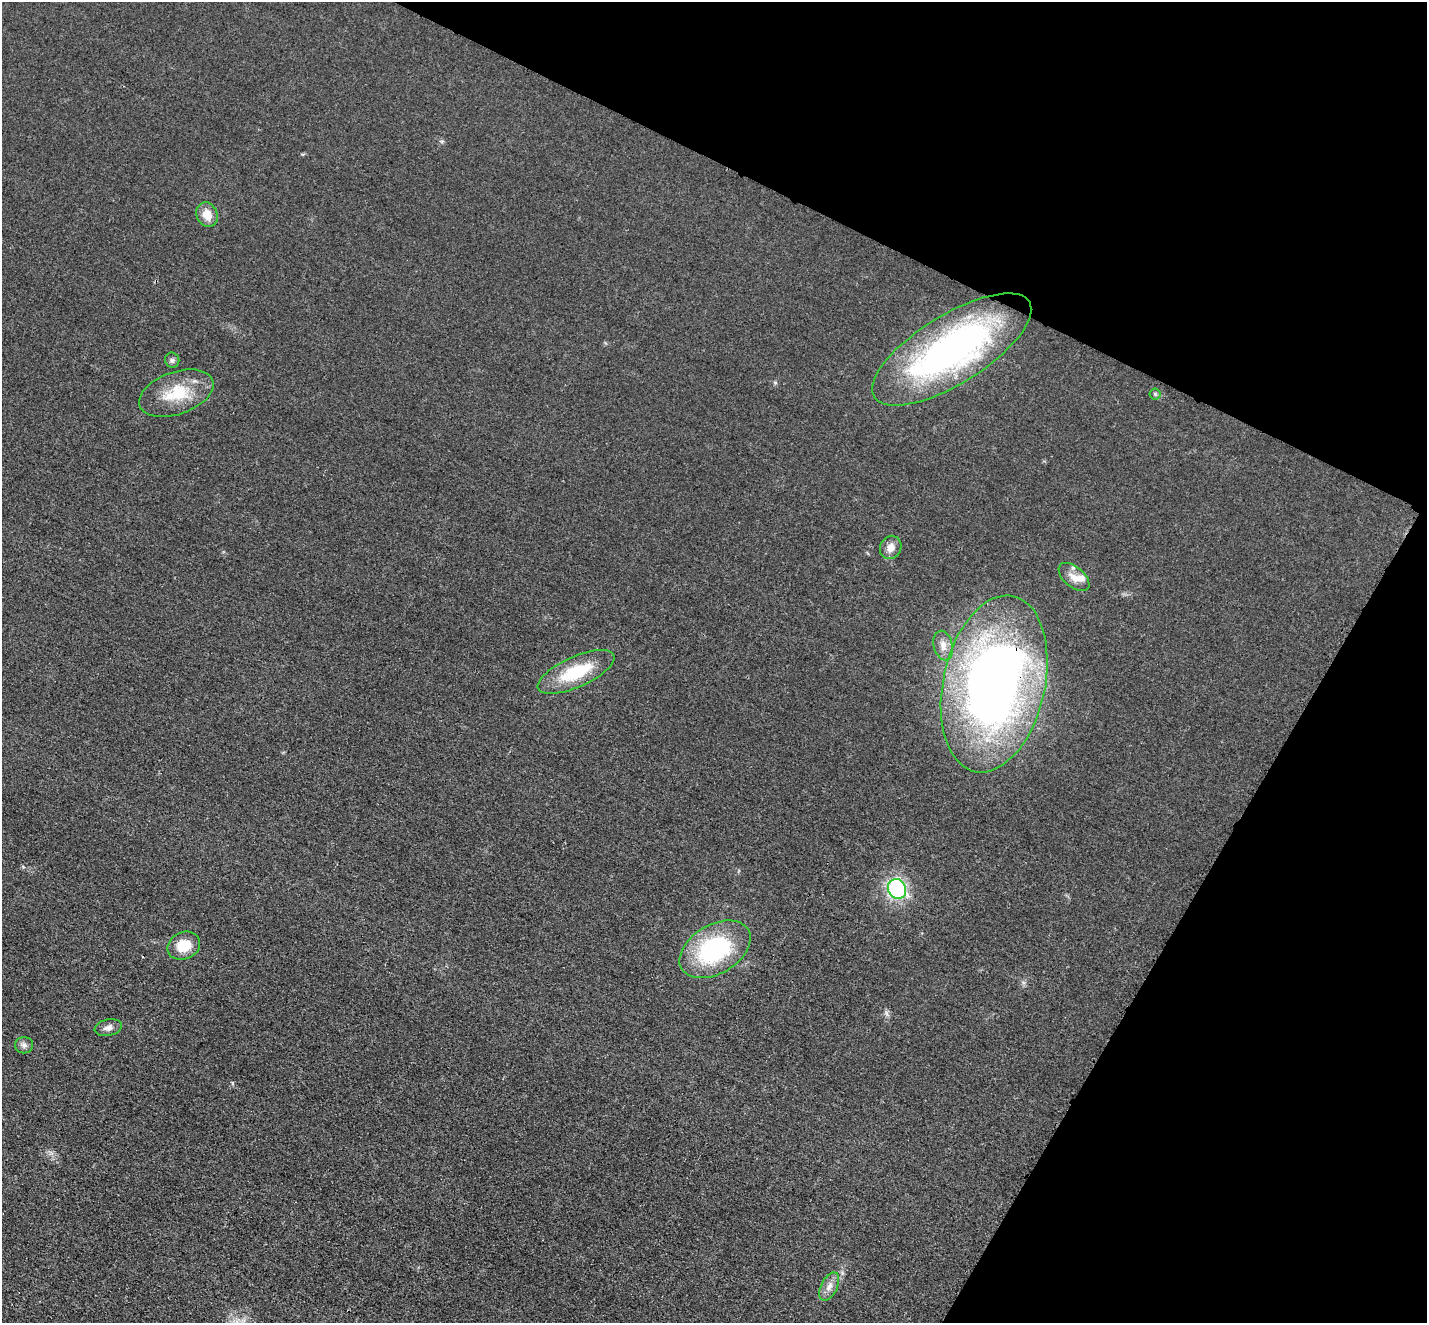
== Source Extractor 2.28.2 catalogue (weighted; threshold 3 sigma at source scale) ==
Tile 8 of 4 x 4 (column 4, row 2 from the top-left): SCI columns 4295-5719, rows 2942-4262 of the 5735 x 5745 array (HDU 1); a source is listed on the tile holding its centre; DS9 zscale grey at full resolution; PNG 1429 x 1325 px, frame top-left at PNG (2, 2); each listed source drawn as its Kron ellipse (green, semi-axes under 4 px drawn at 4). Shown black and unused: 25% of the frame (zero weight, under 3 of 4 exposures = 2% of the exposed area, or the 3 px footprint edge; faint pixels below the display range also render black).
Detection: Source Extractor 2.28.2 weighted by HDU 2 'WHT'; one run over the whole footprint, this tile lists its part. Background 0.0182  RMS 0.0051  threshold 0.023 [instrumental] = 3 sigma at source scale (4.5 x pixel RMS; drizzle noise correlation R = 1.50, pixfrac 1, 0.05/0.05 arcsec/px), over >= 5 px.
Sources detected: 18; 2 inside a brighter listed object's ellipse — not listed separately; the other 16 listed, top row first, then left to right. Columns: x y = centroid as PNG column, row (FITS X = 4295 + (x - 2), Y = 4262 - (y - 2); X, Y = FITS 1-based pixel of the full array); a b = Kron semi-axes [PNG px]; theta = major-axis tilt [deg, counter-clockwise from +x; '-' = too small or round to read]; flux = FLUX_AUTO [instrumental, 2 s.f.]
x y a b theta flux
207 215 13 10 -65 6.5
952 349 91 34 32 180
172 360 8 7 - 1.3
176 393 39 21 19 21
1155 394 5 5 - 0.81
891 547 12 10 61 4.4
1074 577 18 10 -41 5
943 645 15 9 -77 4
576 672 41 15 24 26
994 684 90 51 78 380
897 889 10 8 -63 59
184 946 17 13 25 11
715 949 39 24 30 61
108 1028 14 8 11 2.8
24 1045 9 8 - 2
829 1286 15 8 63 3.9
Overlapping masked pixels (flux is a lower limit): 1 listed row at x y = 994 684